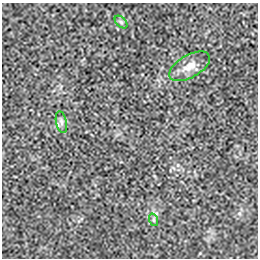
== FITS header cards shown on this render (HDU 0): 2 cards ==
NAXIS1  =                  256 / length of data axis 1
NAXIS2  =                  256 / length of data axis 2

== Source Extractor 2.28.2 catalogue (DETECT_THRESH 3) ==
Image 256 x 256 px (HDU 0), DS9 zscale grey, 1 PNG px = 1 image px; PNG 260 x 260 px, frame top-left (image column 1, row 256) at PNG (2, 3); each listed source drawn as its Kron ellipse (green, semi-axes under 4 px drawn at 4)
Background 2.59e-05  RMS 0.0024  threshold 0.00714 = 3 sigma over >= 5 px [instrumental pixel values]
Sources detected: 4; all 4 listed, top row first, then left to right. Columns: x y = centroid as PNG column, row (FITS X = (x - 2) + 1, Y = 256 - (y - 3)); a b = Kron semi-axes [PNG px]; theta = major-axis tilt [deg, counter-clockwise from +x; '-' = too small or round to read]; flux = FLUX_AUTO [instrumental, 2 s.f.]
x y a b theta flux
121 22 7 4 -45 0.31
190 66 22 11 29 1.9
61 122 11 5 -78 0.52
154 220 6 4 -71 0.21